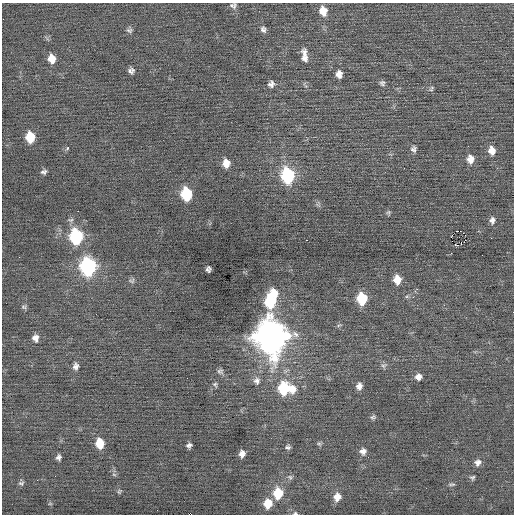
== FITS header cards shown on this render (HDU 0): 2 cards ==
NAXIS1  =                  512 / Axis length
NAXIS2  =                  512 / Axis length

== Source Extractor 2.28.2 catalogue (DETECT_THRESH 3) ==
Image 512 x 512 px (HDU 0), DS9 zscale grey, 1 PNG px = 1 image px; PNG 516 x 516 px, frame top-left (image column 1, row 512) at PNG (2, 3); no overlay
Background -0.03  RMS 0.69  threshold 2.08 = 3 sigma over >= 5 px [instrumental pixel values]
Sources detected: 75; all 75 listed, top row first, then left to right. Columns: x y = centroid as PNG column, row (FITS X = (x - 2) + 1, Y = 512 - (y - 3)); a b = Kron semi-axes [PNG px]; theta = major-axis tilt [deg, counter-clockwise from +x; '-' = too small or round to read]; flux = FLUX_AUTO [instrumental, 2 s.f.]
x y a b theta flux
233 6 8 6 -1 140
323 11 10 8 -74 550
263 29 8 6 -72 150
129 30 7 6 - 110
304 55 17 7 -84 340
51 59 9 7 -74 470
131 71 6 6 - 150
339 74 8 6 -89 280
382 83 8 7 - 120
271 84 8 7 - 180
431 89 9 5 61 86
30 137 9 7 -84 1200
67 148 4 3 - 130
413 149 8 7 - 150
492 151 9 7 -80 410
470 159 9 7 88 420
226 163 9 7 -80 490
404 168 2 2 - 180
44 172 7 5 12 120
288 175 10 8 -82 5400
186 194 9 7 -83 3100
78 211 2 2 - 51
388 212 6 6 - 78
492 220 8 7 - 180
459 231 5 2 - 1200
465 235 3 2 - 720
76 236 10 8 -85 4700
451 237 2 2 - 780
491 238 2 2 - 89
306 240 2 2 - 290
465 240 2 2 - 65
461 243 4 2 - 80
456 245 4 3 - 320
451 253 3 2 - 84
482 255 2 2 - 28
88 266 11 9 -88 8600
208 269 6 5 - 120
397 280 9 7 -88 560
132 281 8 6 10 100
274 293 11 9 -58 610
362 298 9 8 - 1900
270 301 11 8 -87 2500
24 307 7 5 -16 89
339 325 6 4 18 64
271 336 14 12 -82 84000
35 338 8 7 - 250
76 366 9 7 80 190
383 366 9 6 32 120
220 371 8 7 - 130
418 377 7 7 - 270
257 381 9 9 - 220
215 384 7 5 -63 88
359 386 8 6 72 240
285 388 14 11 -7 2900
373 417 7 6 - 97
100 443 9 7 -84 930
319 444 6 5 - 78
189 445 5 4 - 130
288 447 6 5 - 110
363 451 8 8 - 220
242 454 6 5 - 260
58 457 5 5 - 140
478 462 8 7 - 230
114 474 6 4 -3 67
290 477 7 6 - 100
472 477 6 5 - 88
21 483 8 6 10 99
452 484 10 3 1 76
119 491 7 5 69 69
278 493 9 8 - 1500
337 497 8 7 - 430
268 503 8 8 - 880
50 504 6 3 -18 48
295 513 6 4 -1 75
190 514 5 2 - 270
At the frame edge (FLAGS 8, measured only in part): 2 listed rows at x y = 295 513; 190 514